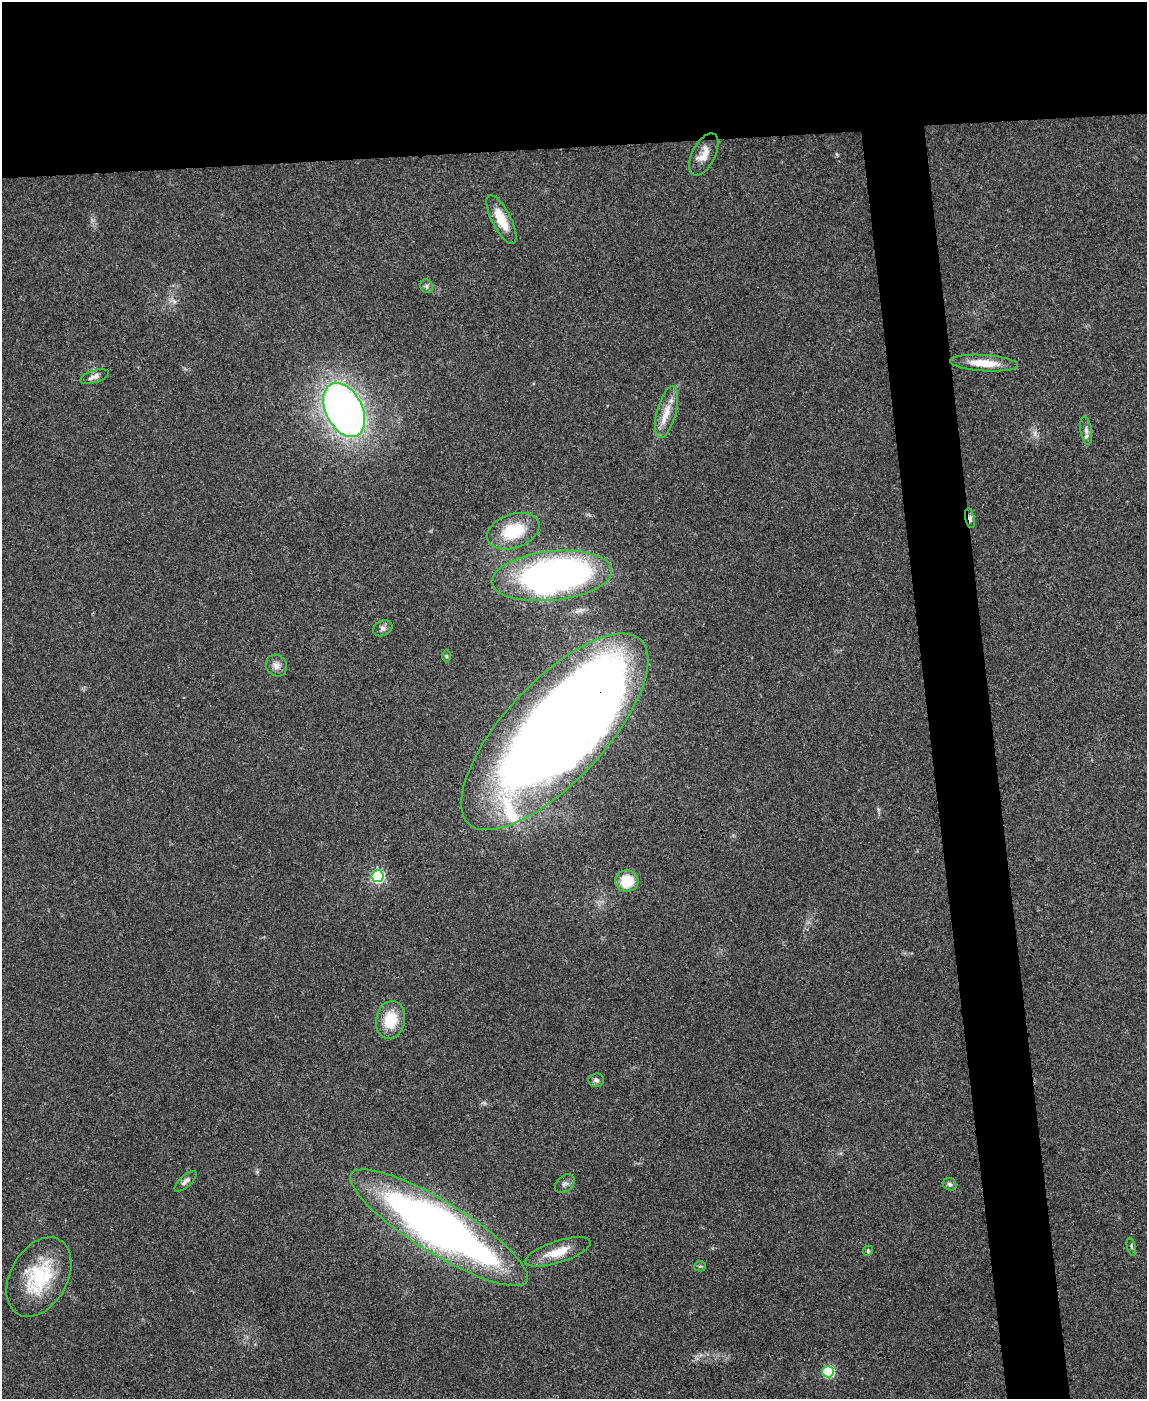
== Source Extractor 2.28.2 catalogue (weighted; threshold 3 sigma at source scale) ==
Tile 2 of 4 x 3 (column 2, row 1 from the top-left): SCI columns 1148-2292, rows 3033-4429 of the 4582 x 4561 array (HDU 1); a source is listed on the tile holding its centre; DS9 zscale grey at full resolution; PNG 1149 x 1401 px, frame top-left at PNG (2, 2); each listed source drawn as its Kron ellipse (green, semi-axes under 4 px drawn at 4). Shown black and unused: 15% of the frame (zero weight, under 3 of 4 exposures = <1% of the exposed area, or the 3 px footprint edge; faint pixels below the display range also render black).
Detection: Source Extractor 2.28.2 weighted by HDU 2 'WHT'; one run over the whole footprint, this tile lists its part. Background 0.0661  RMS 0.0051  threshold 0.0232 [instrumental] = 3 sigma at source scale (4.5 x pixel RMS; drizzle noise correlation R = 1.50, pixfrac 1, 0.05/0.05 arcsec/px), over >= 5 px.
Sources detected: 31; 2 inside a brighter object's white glare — neither listed nor drawn; the other 29 listed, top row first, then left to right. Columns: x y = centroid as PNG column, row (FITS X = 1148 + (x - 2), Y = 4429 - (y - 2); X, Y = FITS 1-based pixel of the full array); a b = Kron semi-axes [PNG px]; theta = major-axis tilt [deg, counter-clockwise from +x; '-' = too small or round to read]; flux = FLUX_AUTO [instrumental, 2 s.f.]
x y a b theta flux
704 154 23 11 63 6.8
501 220 27 9 -63 11
427 286 7 6 - 1.2
984 363 34 8 -4 11
95 377 15 6 17 2.6
344 410 29 18 -63 310
667 412 27 9 75 8
1086 431 14 5 -81 2.3
970 518 10 4 -79 1.6
513 531 27 17 19 24
552 576 60 24 6 230
383 628 10 7 27 1.9
446 656 6 4 -89 0.72
276 665 11 10 - 3.1
555 732 126 50 47 930
378 876 6 6 - 81
627 881 11 11 - 13
390 1020 19 14 80 15
596 1080 8 7 - 1.4
185 1181 14 5 42 2.2
565 1184 11 7 41 2
950 1184 7 6 - 1.4
439 1228 103 26 -32 360
1131 1247 9 3 -77 0.95
868 1251 5 4 - 0.64
558 1252 34 10 18 11
700 1266 5 5 - 0.75
39 1277 42 28 60 35
828 1372 6 5 - 55
Overlapping masked pixels (flux is a lower limit): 2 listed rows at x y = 970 518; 555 732